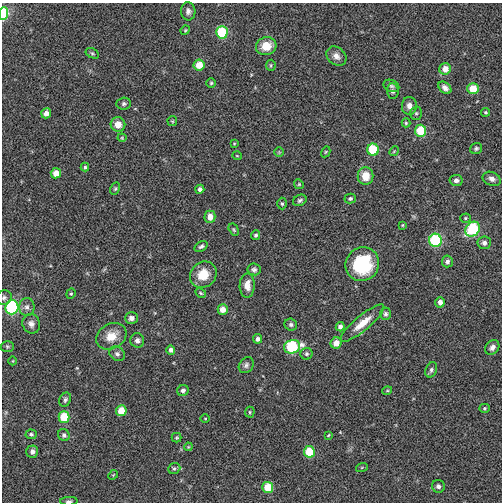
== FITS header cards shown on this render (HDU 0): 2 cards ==
NAXIS1  =                  500
NAXIS2  =                  500

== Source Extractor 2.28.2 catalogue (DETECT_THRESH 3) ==
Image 500 x 500 px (HDU 0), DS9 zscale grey, 1 PNG px = 1 image px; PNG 504 x 504 px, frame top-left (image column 1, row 500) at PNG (2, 3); each listed source drawn as its Kron ellipse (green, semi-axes under 4 px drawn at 4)
Background -0.00515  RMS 0.047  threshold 0.141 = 3 sigma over >= 5 px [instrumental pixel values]
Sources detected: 104; all 104 listed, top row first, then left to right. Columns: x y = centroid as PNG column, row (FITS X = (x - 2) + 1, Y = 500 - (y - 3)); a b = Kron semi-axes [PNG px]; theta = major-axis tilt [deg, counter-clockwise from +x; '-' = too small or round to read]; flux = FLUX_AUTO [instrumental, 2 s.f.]
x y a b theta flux
188 11 9 7 -86 13
3 14 6 4 87 190
185 30 5 4 - 3.3
222 32 6 6 - 160
266 46 10 9 - 51
92 53 7 4 -29 5.2
336 56 11 8 -40 18
199 65 5 5 - 47
271 65 5 5 - 4.1
445 69 6 5 - 31
211 83 5 5 - 4.5
391 86 8 6 -21 7.4
445 88 7 5 -39 12
473 89 5 5 - 63
393 91 8 6 -84 8.3
124 104 7 6 - 7.2
409 106 9 7 -89 21
486 112 4 4 - 4.6
46 113 5 5 - 21
416 113 7 5 -88 6
172 121 5 4 - 3.7
406 123 4 4 - 4
118 124 7 7 - 26
421 131 6 5 - 100
122 138 4 4 - 3
234 144 3 3 - 2.7
476 148 6 5 - 6
373 150 6 6 - 120
394 151 5 4 - 3.4
279 152 4 4 - 3.1
326 152 5 4 - 3.5
237 156 5 3 - 2.4
85 167 4 4 - 4.6
56 173 5 5 - 30
365 176 9 8 - 51
492 179 9 6 -22 14
456 180 6 5 - 12
299 184 5 4 - 3.7
115 189 6 4 63 4.8
200 189 4 4 - 10
350 198 6 5 - 5.9
300 200 7 5 28 7.4
282 204 6 4 -88 5.3
210 217 6 5 - 26
465 218 5 4 - 4
402 225 4 4 - 3
473 229 8 6 44 220
234 230 6 4 -59 4.7
256 235 5 4 - 5.7
435 240 6 6 - 240
484 243 6 6 - 14
201 246 7 4 33 7.2
447 261 6 5 - 9.6
362 264 17 16 - 220
254 269 6 6 - 8.9
203 275 14 12 42 66
247 285 12 7 88 29
201 293 6 4 -28 3.8
71 294 5 4 - 4.6
4 298 8 7 - 8.3
440 302 5 5 - 16
12 307 7 6 - 340
27 307 9 7 -90 12
223 309 5 5 - 27
386 314 6 5 - 7.3
131 318 6 5 - 12
362 323 27 7 40 49
31 324 10 8 -68 15
291 325 6 6 - 7.3
340 327 4 4 - 10
111 336 16 12 29 48
258 339 5 4 - 10
137 340 7 7 - 13
336 343 5 5 - 33
7 346 7 5 -2 5.1
292 347 8 6 16 230
492 347 8 6 47 13
171 350 5 4 - 9.3
117 354 8 6 -39 9.3
306 354 6 6 - 6.8
13 361 4 3 - 2.3
246 365 8 6 51 9.7
431 370 8 5 65 8
183 390 6 5 - 9.8
387 391 5 3 - 3
65 400 7 5 65 7.5
485 408 5 4 - 4.7
121 411 5 5 - 52
250 412 5 5 - 4.2
64 417 6 5 - 90
205 418 5 3 - 2.6
31 434 5 5 - 7
64 435 6 5 - 7.7
328 435 3 3 - 3.1
177 438 5 4 - 4
188 447 4 3 - 2.6
32 452 6 6 - 14
309 452 6 5 - 87
362 467 6 4 19 3.2
174 468 6 5 - 5.6
113 475 5 4 - 3.3
438 486 6 6 - 11
268 487 5 5 - 64
69 501 9 4 3 7
At the frame edge (FLAGS 8, measured only in part): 3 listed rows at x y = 3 14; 4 298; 69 501